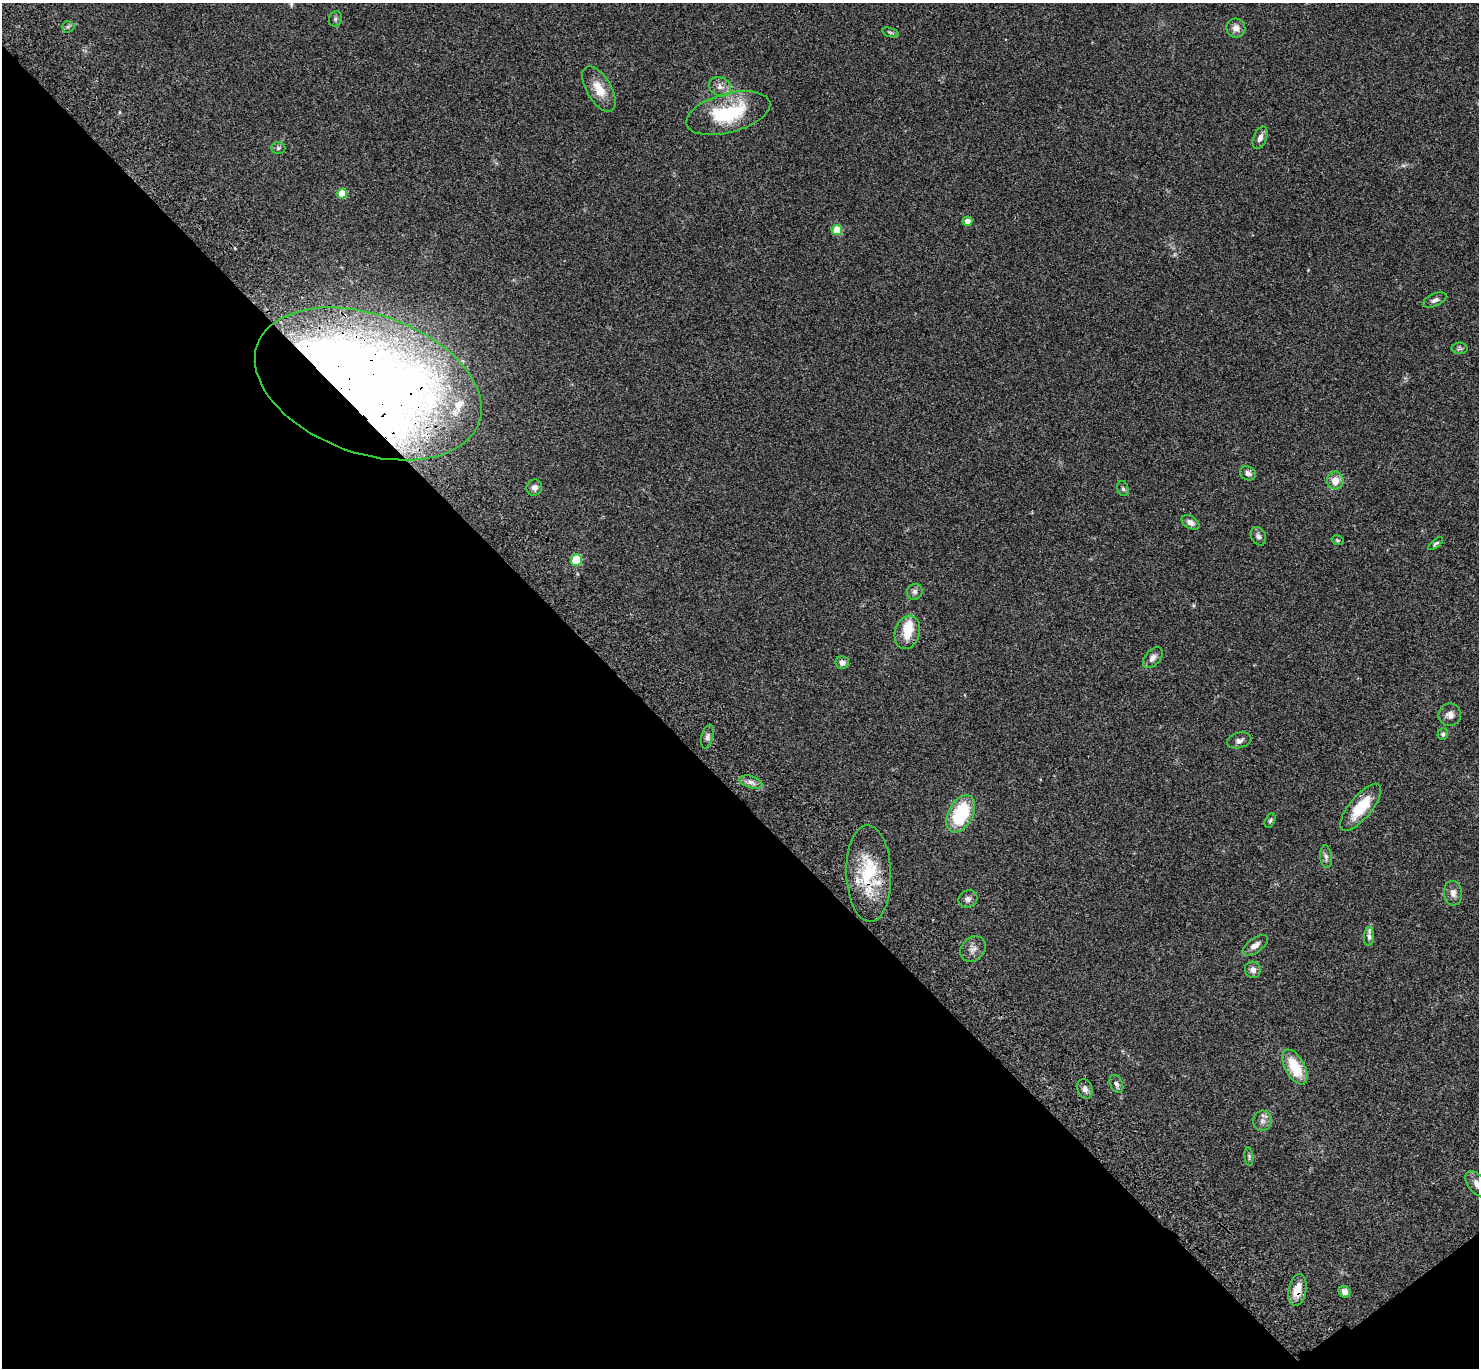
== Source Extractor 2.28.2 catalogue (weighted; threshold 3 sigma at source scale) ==
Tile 14 of 4 x 4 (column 2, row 4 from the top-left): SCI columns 1580-3056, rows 385-1750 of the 6109 x 6091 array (HDU 1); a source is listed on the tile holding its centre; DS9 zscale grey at full resolution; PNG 1481 x 1370 px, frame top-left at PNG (2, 3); each listed source drawn as its Kron ellipse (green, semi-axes under 4 px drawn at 4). Shown black and unused: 43% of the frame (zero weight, under 3 of 4 exposures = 6% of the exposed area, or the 3 px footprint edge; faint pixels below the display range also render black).
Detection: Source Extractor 2.28.2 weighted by HDU 2 'WHT'; one run over the whole footprint, this tile lists its part. Background 0.0461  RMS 0.0052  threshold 0.0232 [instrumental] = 3 sigma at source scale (4.5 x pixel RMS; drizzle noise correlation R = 1.50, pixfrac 1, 0.05/0.05 arcsec/px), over >= 5 px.
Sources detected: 55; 1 inside a brighter object's white glare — neither listed nor drawn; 2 inside a brighter listed object's ellipse — not listed separately; the other 52 listed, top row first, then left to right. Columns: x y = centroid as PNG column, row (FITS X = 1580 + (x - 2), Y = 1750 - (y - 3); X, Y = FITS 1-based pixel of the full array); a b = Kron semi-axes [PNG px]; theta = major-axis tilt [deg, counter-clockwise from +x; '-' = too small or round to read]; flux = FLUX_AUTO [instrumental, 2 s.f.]
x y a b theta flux
335 19 8 6 68 1.1
68 27 6 6 - 0.88
1236 28 9 9 - 3.1
890 32 8 3 -19 0.81
720 87 11 9 -27 3.1
599 89 25 12 -59 8.3
728 113 43 19 15 32
1260 138 12 6 69 2.7
278 148 7 6 - 0.98
342 194 5 5 - 12
967 221 5 4 - 2.8
837 230 5 5 - 14
1435 300 12 6 24 1.9
1460 348 8 5 -1 1.1
368 384 117 69 -20 630
1248 473 8 7 - 1.6
1335 481 9 8 - 5.1
534 487 8 7 - 2.3
1123 489 7 5 -73 1
1190 523 10 6 -31 2.5
1258 536 10 7 -61 1.6
1337 540 6 4 -15 0.68
1436 544 9 4 38 1
576 560 6 5 - 21
915 592 8 7 - 1.6
907 632 17 12 73 8.9
1153 658 12 7 47 2.5
842 663 7 6 - 2.5
1450 715 11 11 - 2.9
1443 734 6 5 - 0.88
707 737 12 6 75 1.7
1239 740 12 7 15 2
751 782 12 6 -18 2.2
1361 807 29 11 50 16
961 814 20 12 62 31
1270 821 7 5 63 0.86
1326 857 11 6 -84 1.6
869 873 48 22 -88 29
1453 893 12 9 -84 2.9
968 899 10 8 30 2.1
1369 937 9 5 88 1.5
1255 945 14 7 35 3.2
973 949 14 11 46 3.4
1253 970 8 8 - 2.2
1295 1067 19 9 -61 15
1116 1084 10 6 -66 1.6
1085 1089 10 7 -70 2.1
1262 1121 10 9 - 2.7
1249 1156 9 4 -83 0.91
1478 1184 16 9 -49 3.9
1297 1290 16 9 80 7.7
1345 1292 6 5 - 1.9
Overlapping masked pixels (flux is a lower limit): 3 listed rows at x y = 368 384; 869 873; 1297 1290
Isophote crosses this tile's border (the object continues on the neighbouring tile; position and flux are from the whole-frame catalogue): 1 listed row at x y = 1478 1184